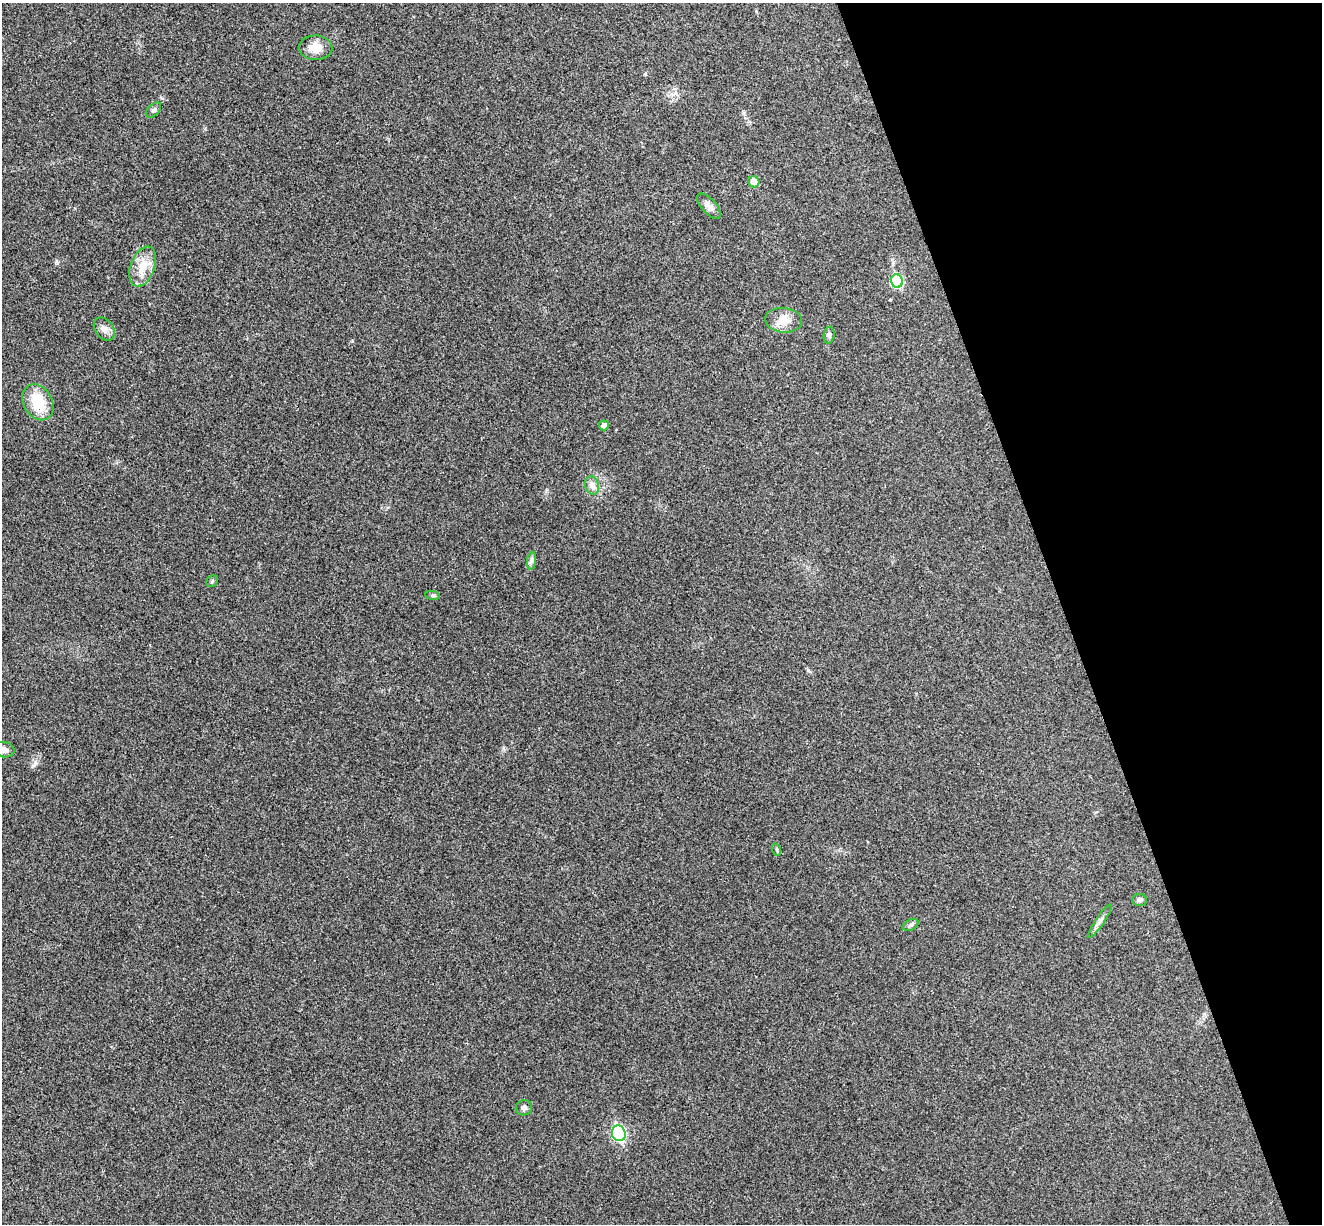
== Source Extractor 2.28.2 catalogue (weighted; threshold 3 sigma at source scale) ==
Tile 12 of 4 x 4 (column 4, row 3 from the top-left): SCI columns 4017-5336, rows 1391-2612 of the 5394 x 5345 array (HDU 1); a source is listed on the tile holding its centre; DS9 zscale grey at full resolution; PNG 1324 x 1226 px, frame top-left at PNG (2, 3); each listed source drawn as its Kron ellipse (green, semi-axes under 4 px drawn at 4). Shown black and unused: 20% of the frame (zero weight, under 3 of 4 exposures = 6% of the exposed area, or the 3 px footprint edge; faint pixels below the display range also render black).
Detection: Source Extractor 2.28.2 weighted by HDU 2 'WHT'; one run over the whole footprint, this tile lists its part. Background 0.0349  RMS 0.0066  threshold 0.0298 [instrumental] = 3 sigma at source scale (4.5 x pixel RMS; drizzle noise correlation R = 1.50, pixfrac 1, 0.05/0.05 arcsec/px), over >= 5 px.
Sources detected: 22; all 22 listed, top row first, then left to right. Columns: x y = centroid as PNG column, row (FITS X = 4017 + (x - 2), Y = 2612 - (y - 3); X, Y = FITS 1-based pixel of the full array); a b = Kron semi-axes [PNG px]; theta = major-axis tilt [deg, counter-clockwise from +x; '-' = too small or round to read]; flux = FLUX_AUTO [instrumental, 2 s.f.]
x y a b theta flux
316 48 17 12 -3 8.4
153 110 9 5 44 1.8
754 182 6 5 - 8.4
709 206 16 7 -48 4.5
143 266 21 12 69 11
897 281 7 6 - 41
784 320 18 12 -6 8.7
104 329 13 9 -53 3.6
829 335 8 5 82 1.7
38 402 19 14 -60 18
604 425 5 5 - 3.2
592 485 9 6 -73 2.7
532 561 9 4 82 1.7
212 581 6 5 - 1
433 595 7 4 -7 0.98
4 750 10 7 -10 3.7
777 850 6 4 -71 0.79
1139 900 7 5 3 1.5
1100 921 20 3 56 2.3
911 925 8 5 27 1.5
524 1108 8 7 - 2
619 1133 8 7 - 82
Isophote crosses this tile's border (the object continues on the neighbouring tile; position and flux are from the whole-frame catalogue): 1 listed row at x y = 4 750
Unlisted compact peaks at least as high as the median listed source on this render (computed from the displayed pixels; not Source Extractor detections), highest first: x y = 35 762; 808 670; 352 341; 162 98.